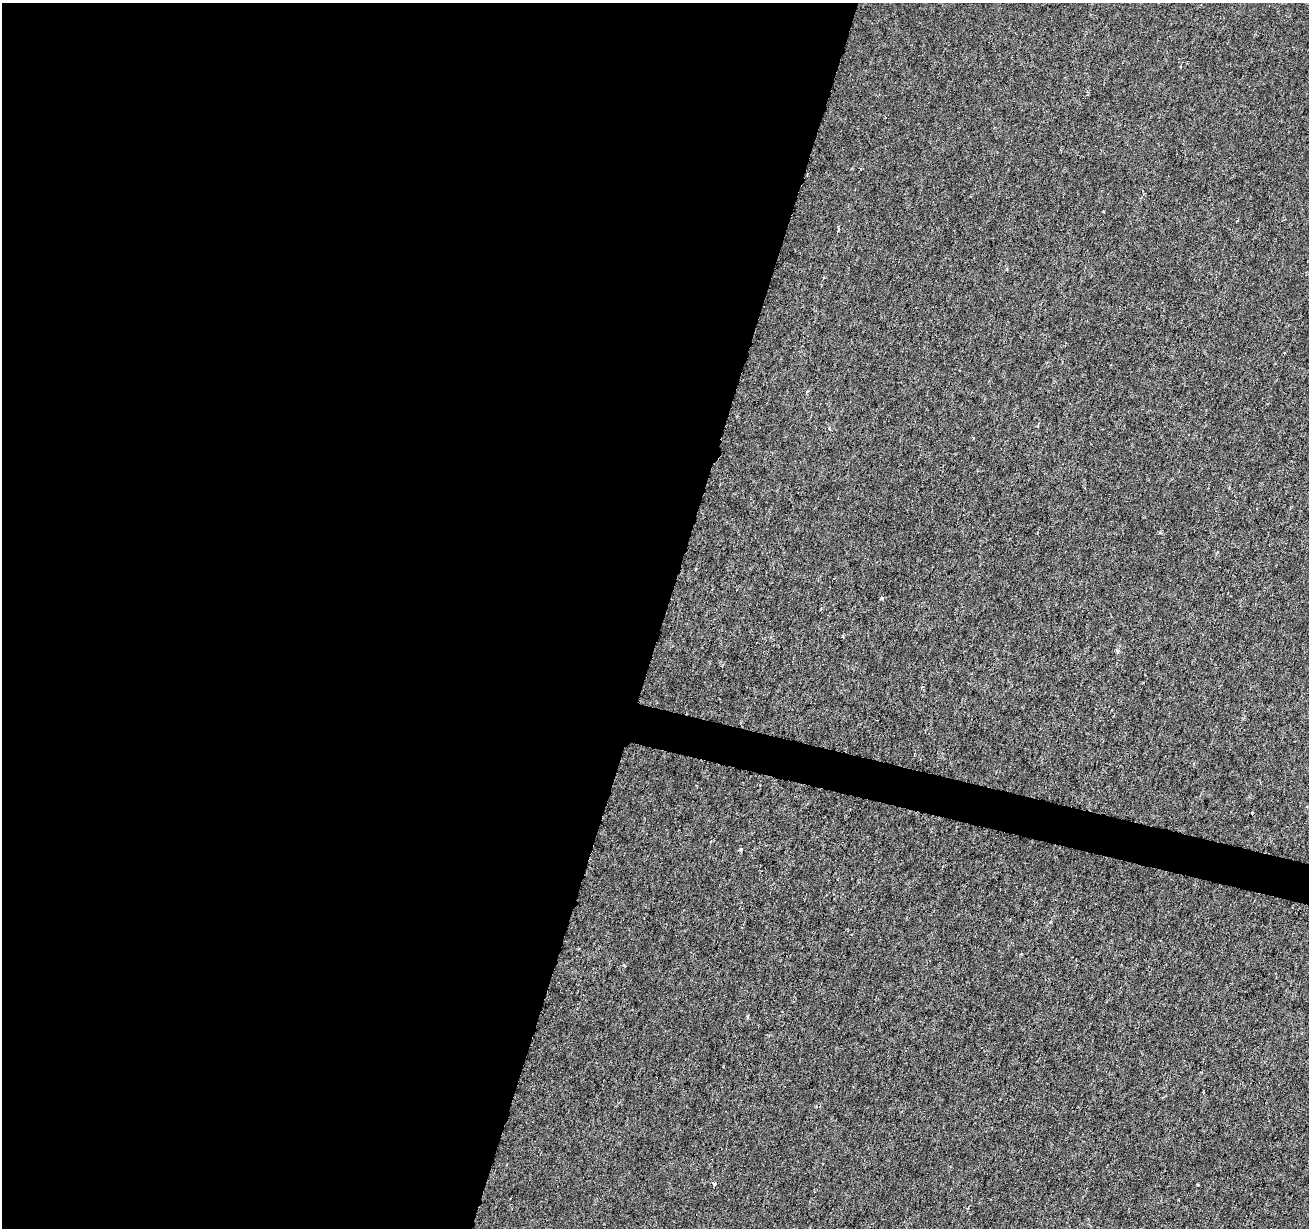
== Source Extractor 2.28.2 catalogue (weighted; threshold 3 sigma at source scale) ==
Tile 5 of 4 x 4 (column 1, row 2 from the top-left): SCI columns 1-1307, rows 2674-3899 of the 5238 x 5411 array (HDU 1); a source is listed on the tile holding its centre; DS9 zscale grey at full resolution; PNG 1311 x 1230 px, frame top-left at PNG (2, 3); no overlay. Shown black and unused: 52% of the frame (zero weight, under 3 of 6 exposures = <1% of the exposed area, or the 3 px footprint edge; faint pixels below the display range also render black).
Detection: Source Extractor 2.28.2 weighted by HDU 2 'WHT'; one run over the whole footprint, this tile lists its part. Background -2.38e-04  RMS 0.0015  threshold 0.00616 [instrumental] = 3 sigma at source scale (4.09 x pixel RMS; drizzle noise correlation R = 1.36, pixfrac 0.8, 0.0396/0.0396 arcsec/px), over >= 5 px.
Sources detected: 10; all 10 listed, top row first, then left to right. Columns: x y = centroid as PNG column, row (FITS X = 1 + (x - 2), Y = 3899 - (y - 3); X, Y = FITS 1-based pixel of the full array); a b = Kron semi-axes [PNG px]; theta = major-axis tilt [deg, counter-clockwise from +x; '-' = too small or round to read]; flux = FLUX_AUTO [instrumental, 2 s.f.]
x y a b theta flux
838 229 6 3 -82 0.15
1007 268 4 3 - 0.16
807 391 5 3 - 0.18
829 429 4 4 - 0.15
843 636 5 3 - 0.15
1118 651 6 4 -71 0.21
1251 813 3 3 - 0.15
740 849 6 4 32 0.2
1021 954 3 3 - 0.12
714 1184 4 3 - 0.36
Unlisted compact peaks at least as high as the median listed source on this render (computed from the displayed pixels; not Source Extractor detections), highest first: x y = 882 598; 624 965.